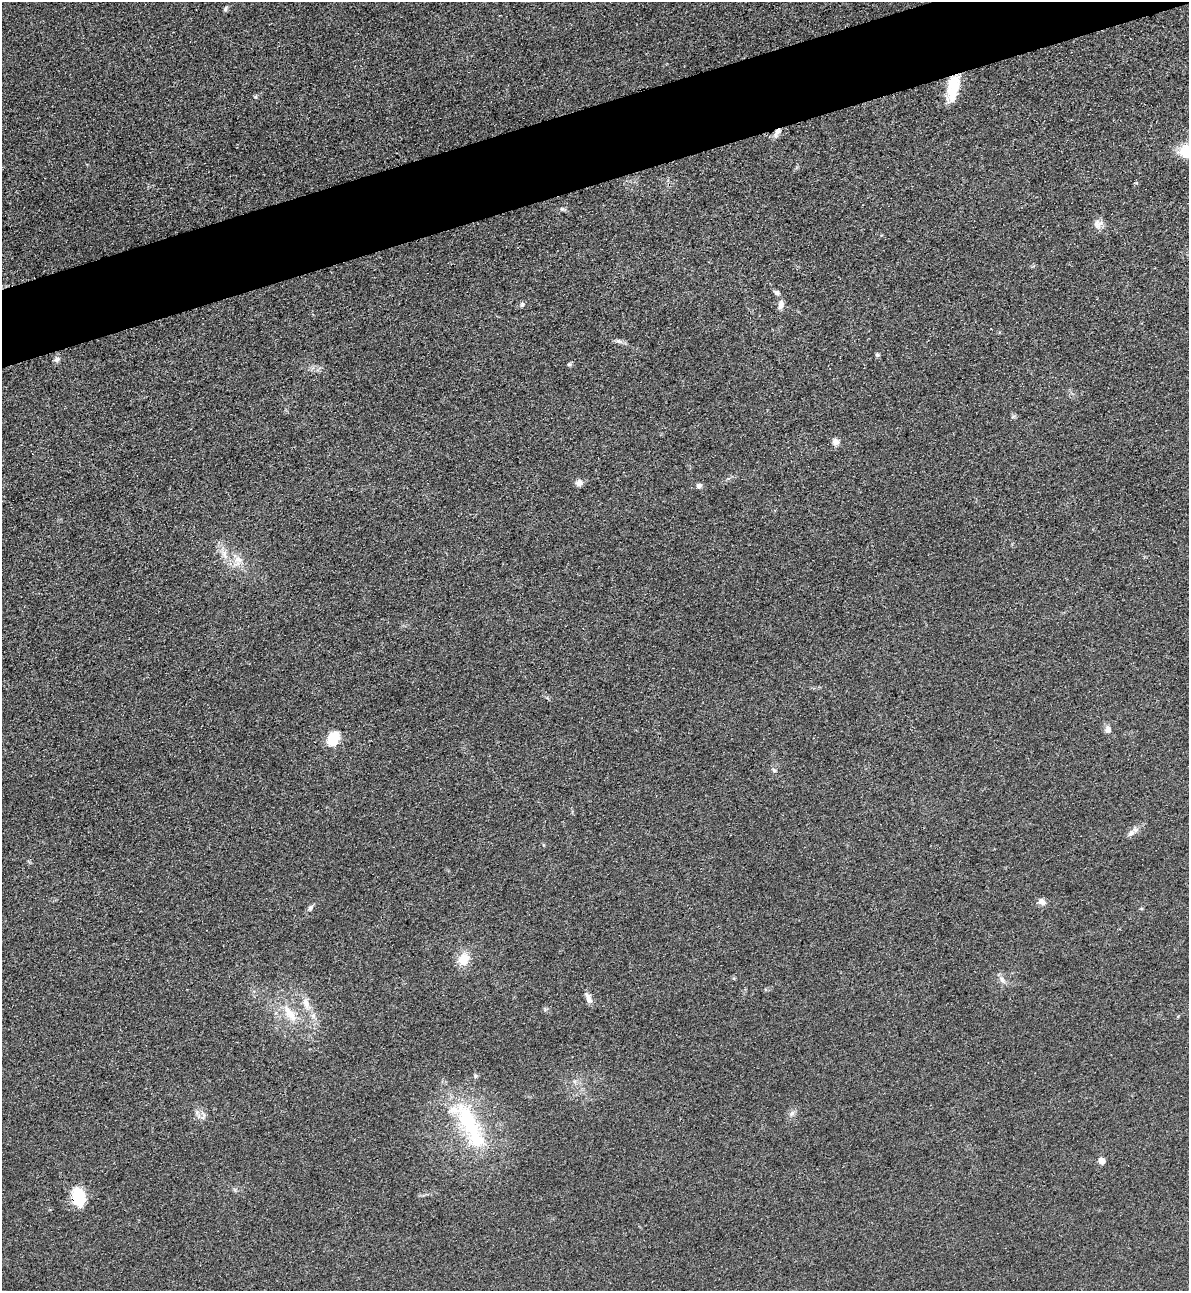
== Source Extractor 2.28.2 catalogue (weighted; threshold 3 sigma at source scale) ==
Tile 10 of 4 x 4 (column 2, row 3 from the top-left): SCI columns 1472-2658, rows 1318-2606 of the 5195 x 5213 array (HDU 1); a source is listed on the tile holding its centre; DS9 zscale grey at full resolution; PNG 1191 x 1293 px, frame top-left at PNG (2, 2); no overlay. Shown black and unused: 5% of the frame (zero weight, under 3 of 4 exposures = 3% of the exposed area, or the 3 px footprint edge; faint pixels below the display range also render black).
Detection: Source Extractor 2.28.2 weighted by HDU 2 'WHT'; one run over the whole footprint, this tile lists its part. Background 0.0679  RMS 0.0084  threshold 0.0379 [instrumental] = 3 sigma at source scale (4.5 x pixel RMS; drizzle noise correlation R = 1.50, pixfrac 1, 0.05/0.05 arcsec/px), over >= 5 px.
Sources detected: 36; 1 inside a brighter object's white glare — not listed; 2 inside a brighter listed object's ellipse — not listed separately; the other 33 listed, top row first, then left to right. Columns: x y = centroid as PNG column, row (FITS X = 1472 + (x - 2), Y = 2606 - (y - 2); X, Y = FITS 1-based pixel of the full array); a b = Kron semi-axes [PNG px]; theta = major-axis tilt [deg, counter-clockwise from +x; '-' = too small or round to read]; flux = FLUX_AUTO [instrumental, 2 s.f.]
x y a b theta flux
225 9 8 5 73 1.5
954 86 28 15 74 23
255 97 5 5 - 1.1
777 133 15 6 62 4.3
1098 224 12 11 - 5.3
777 293 10 6 -49 2.4
522 304 7 5 74 1.7
781 305 11 7 79 4.9
619 341 10 4 -17 2.4
877 355 6 5 - 1.4
57 359 9 6 28 2.6
569 364 6 5 - 1.2
836 442 8 7 - 4.2
579 483 9 7 14 3.9
699 486 6 6 - 2.9
224 554 13 6 90 4.8
238 559 13 9 -33 7.2
1108 729 9 7 -84 4
333 739 16 12 61 18
774 770 6 5 - 1.7
1131 833 12 7 46 3.8
1042 902 8 7 - 4.9
310 908 7 5 76 1.8
464 959 17 13 66 14
1002 980 11 6 -50 3.6
589 998 13 7 -71 4.7
306 1004 19 8 -75 8.3
290 1014 27 10 -54 16
475 1076 6 4 90 1.3
792 1113 9 5 41 2.7
469 1123 63 24 -63 73
1101 1161 5 5 - 11
78 1197 19 12 -80 29
Overlapping masked pixels (flux is a lower limit): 3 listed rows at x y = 954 86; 777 133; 78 1197